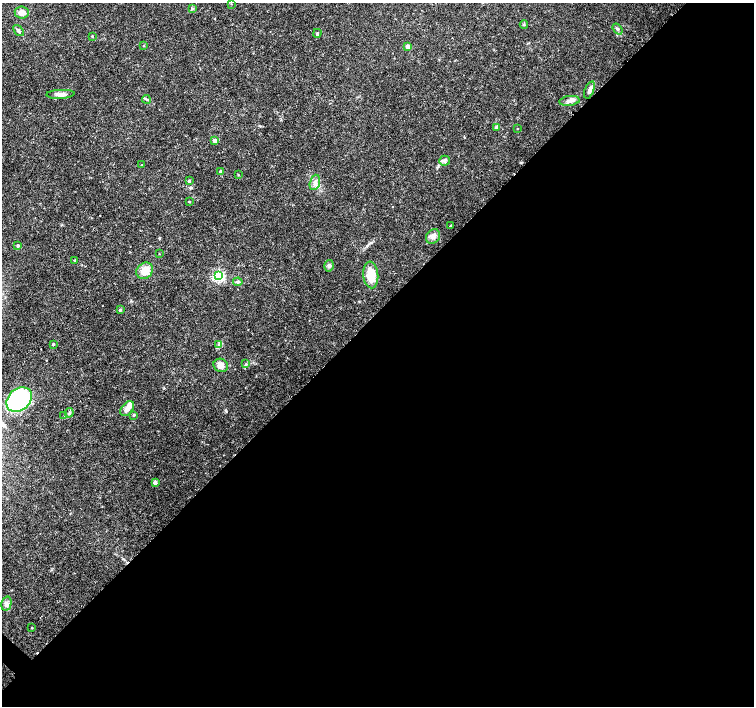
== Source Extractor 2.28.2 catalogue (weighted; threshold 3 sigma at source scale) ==
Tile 12 of 4 x 4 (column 4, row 3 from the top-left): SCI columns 4518-6021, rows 1574-2981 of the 6030 x 6030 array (HDU 1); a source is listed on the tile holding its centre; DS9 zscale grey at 2 x 2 block average (1 PNG px = mean of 2 x 2 image px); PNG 756 x 708 px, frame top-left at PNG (2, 3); each listed source drawn as its Kron ellipse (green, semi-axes under 4 px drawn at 4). Shown black and unused: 56% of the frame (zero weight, under 3 of 4 exposures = <1% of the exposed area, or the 3 px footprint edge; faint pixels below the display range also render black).
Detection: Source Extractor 2.28.2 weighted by HDU 2 'WHT'; one run over the whole footprint, this tile lists its part. Background 0.0237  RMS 0.0019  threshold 0.00866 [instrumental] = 3 sigma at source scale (4.5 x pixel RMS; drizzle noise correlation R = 1.50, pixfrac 1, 0.0396/0.0396 arcsec/px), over >= 5 px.
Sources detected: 49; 1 cosmic-ray / hot-pixel residue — neither listed nor drawn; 1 inside a brighter listed object's ellipse — not listed separately; the other 47 listed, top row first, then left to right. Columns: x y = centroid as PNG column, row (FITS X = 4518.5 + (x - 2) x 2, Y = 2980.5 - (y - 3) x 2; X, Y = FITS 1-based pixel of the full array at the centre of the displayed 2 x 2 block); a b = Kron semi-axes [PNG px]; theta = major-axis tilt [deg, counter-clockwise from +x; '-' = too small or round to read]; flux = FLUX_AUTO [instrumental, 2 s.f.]
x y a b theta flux
231 4 2 2 - 0.25
193 9 4 2 - 0.37
22 13 7 6 - 2.6
524 25 4 3 - 0.45
618 29 6 3 -53 0.73
19 31 6 4 -50 1
317 33 4 3 - 0.49
92 36 3 2 - 0.4
144 46 3 2 - 0.37
408 46 3 3 - 3
589 90 9 4 68 2
60 94 14 4 3 2.4
146 99 4 2 - 0.42
570 101 10 5 6 2.1
496 127 3 3 - 1.9
518 129 2 2 - 0.25
215 141 3 3 - 3
444 161 5 5 - 1
142 165 2 2 - 0.32
221 172 3 2 - 2.5
238 175 3 2 - 0.36
189 181 3 2 - 0.55
315 182 8 5 73 2
189 202 2 2 - 0.43
451 226 3 2 - 0.32
433 236 8 6 50 2.4
18 246 3 3 - 0.82
159 254 2 2 - 0.18
75 260 2 2 - 0.55
329 266 6 5 - 1.2
145 271 9 7 41 6
371 275 13 7 -85 8.5
218 276 4 4 - 75
238 282 5 4 - 0.68
120 310 3 2 - 0.62
53 344 3 2 - 0.65
219 344 3 3 - 0.62
246 364 3 3 - 0.34
221 365 7 6 - 3.1
19 400 14 10 43 60
127 408 8 5 49 3.3
69 413 5 3 - 0.62
64 415 2 2 - 0.19
134 415 3 2 - 0.34
155 482 2 2 - 2.5
6 604 7 5 76 1.5
32 627 3 2 - 0.33
Diffuse or blended objects may show on this block-average render without a row.